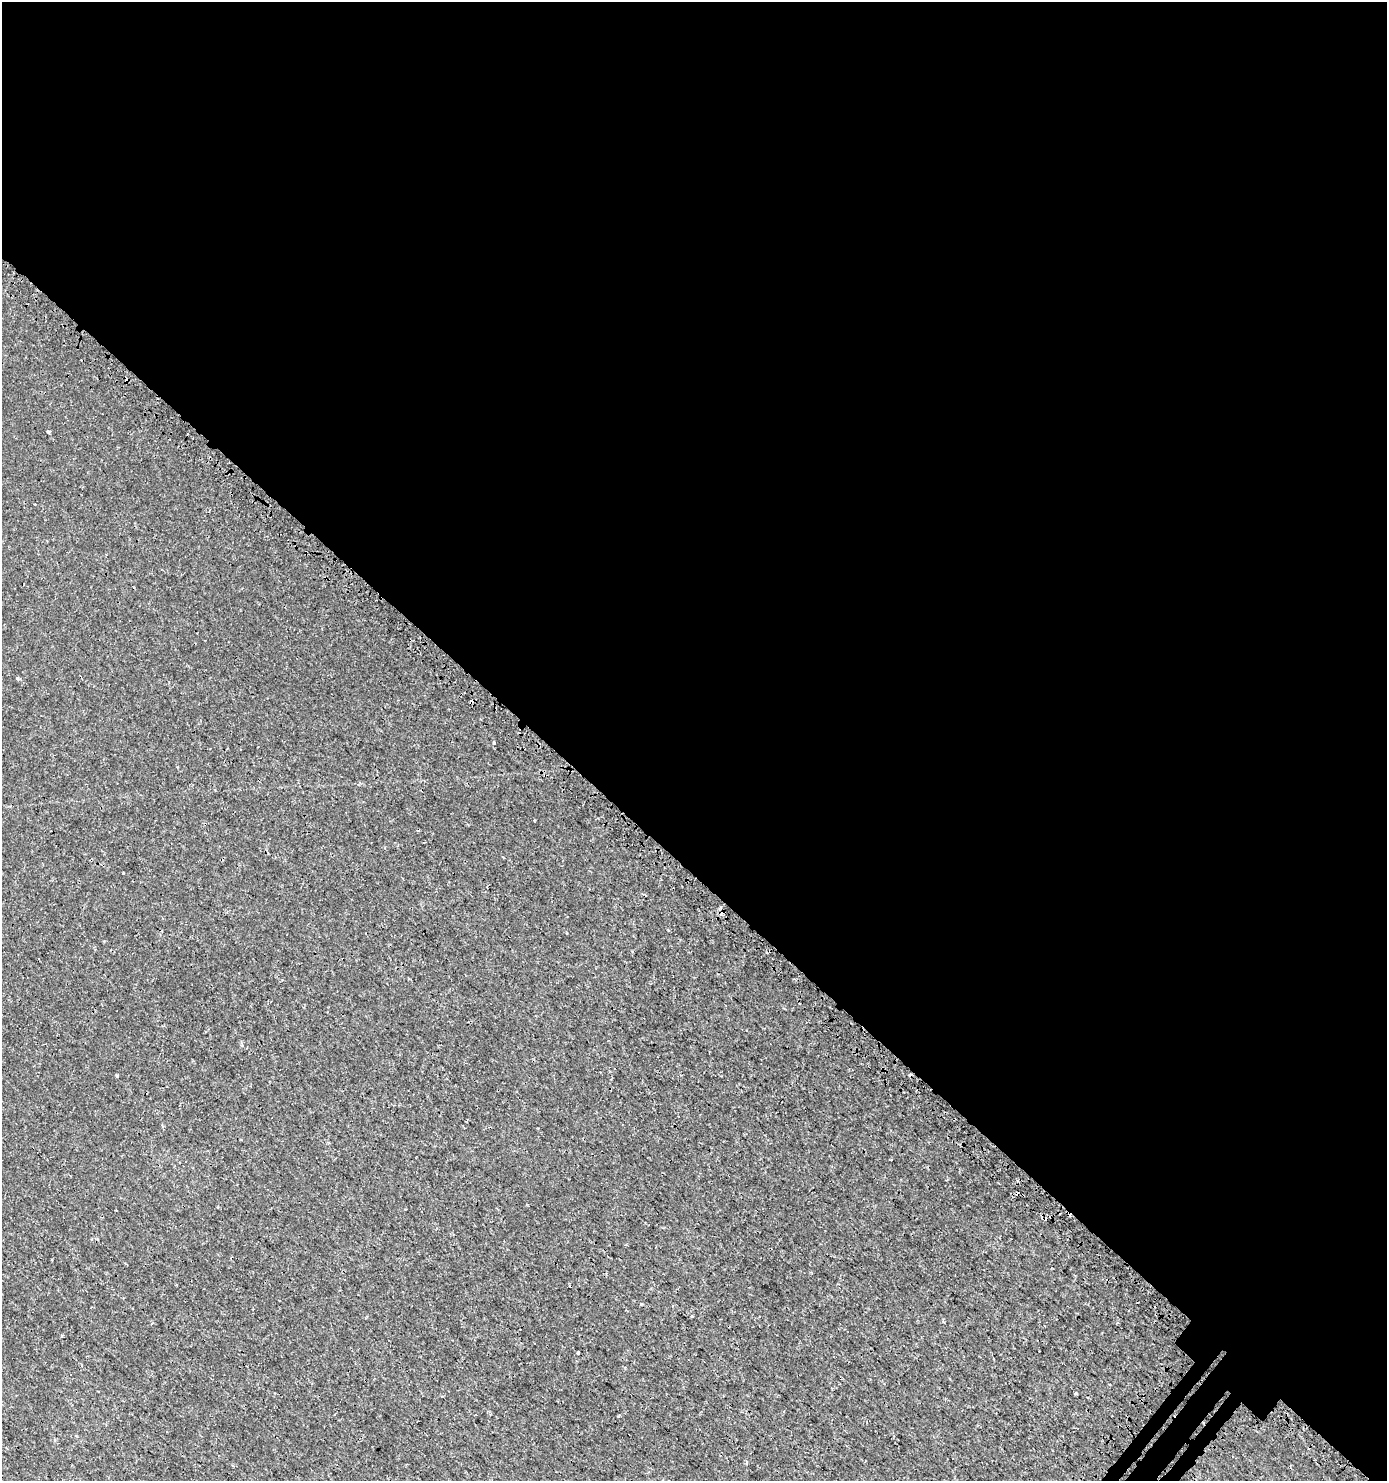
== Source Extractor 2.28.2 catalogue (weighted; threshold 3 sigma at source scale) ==
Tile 3 of 4 x 4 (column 3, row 1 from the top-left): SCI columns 3108-4492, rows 4541-6019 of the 6149 x 6132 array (HDU 1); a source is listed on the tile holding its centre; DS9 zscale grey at full resolution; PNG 1389 x 1483 px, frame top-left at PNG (2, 2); no overlay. Shown black and unused: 60% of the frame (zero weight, under 3 of 4 exposures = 7% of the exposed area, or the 3 px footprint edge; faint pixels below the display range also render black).
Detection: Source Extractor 2.28.2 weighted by HDU 2 'WHT'; one run over the whole footprint, this tile lists its part. Background 0.00101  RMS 0.0012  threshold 0.00546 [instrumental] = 3 sigma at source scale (4.5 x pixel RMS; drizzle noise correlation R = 1.50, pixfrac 1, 0.0396/0.0396 arcsec/px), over >= 5 px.
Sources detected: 10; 2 cosmic-ray / hot-pixel residue — not listed; the other 8 listed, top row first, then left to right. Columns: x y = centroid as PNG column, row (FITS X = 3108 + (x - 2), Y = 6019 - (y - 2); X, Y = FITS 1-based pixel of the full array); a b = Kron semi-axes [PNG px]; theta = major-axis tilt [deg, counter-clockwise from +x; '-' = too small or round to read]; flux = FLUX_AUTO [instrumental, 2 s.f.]
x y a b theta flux
48 431 5 3 - 0.12
17 678 4 4 - 0.18
494 743 4 3 - 0.18
632 951 3 2 - 0.092
117 1076 5 3 - 0.12
1017 1181 4 4 - 0.15
578 1353 3 3 - 0.22
747 1462 6 3 71 0.12